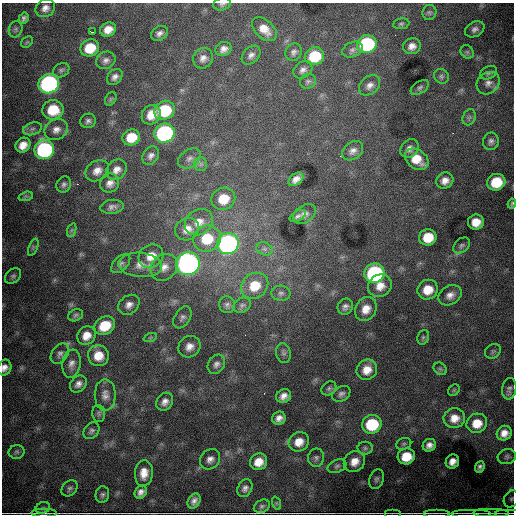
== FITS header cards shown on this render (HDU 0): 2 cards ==
NAXIS1  =                  512
NAXIS2  =                  512

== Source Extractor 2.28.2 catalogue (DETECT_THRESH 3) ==
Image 512 x 512 px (HDU 0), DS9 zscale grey, 1 PNG px = 1 image px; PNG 516 x 516 px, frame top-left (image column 1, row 512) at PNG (2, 3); each listed source drawn as its Kron ellipse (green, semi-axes under 4 px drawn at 4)
Background 15700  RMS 150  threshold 441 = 3 sigma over >= 5 px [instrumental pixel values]
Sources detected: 154; all 154 listed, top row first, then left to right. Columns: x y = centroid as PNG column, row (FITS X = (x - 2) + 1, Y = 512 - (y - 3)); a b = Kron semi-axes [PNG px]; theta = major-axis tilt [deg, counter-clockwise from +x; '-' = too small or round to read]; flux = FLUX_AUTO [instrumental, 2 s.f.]
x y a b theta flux
222 4 9 6 12 2.3e+04
45 8 10 8 34 6.0e+04
429 12 7 7 - 2.2e+04
24 18 6 5 - 3.0e+04
401 24 8 5 9 1.9e+04
16 29 8 6 69 2.7e+04
108 29 8 7 - 1.0e+05
264 29 14 9 -43 1.1e+05
475 29 10 7 29 4.2e+04
93 32 4 2 - 1.3e+04
159 33 9 7 29 4.3e+04
27 42 6 5 - 1.6e+04
367 44 10 9 - 1.1e+06
412 46 9 8 - 6.7e+04
90 48 9 8 - 2.9e+05
224 49 8 7 - 5.1e+04
352 50 11 7 25 4.1e+04
294 52 9 7 62 3.7e+04
467 52 7 6 - 2.0e+04
251 55 11 7 45 4.7e+04
314 56 10 8 24 3.8e+05
203 58 10 9 - 6.1e+04
106 60 10 8 25 4.5e+04
61 70 9 6 31 2.6e+04
303 70 10 8 36 4.5e+04
489 73 9 6 27 2.7e+04
441 76 8 7 - 2.7e+04
115 77 9 6 49 4.4e+04
308 81 8 7 - 2.9e+04
488 83 12 10 43 6.4e+04
49 84 10 9 - 2.8e+06
370 85 12 8 42 6.1e+04
420 87 10 6 32 2.8e+04
111 99 7 5 60 1.8e+04
53 110 10 10 - 3.0e+05
164 110 10 9 - 5.2e+05
151 115 10 9 - 1.4e+05
469 117 8 6 68 2.7e+04
88 121 8 7 - 3.3e+04
32 129 10 6 18 3.3e+04
56 130 12 10 28 7.5e+04
164 133 10 9 - 2.2e+06
131 137 9 8 - 2.2e+05
491 141 9 7 78 3.7e+04
23 145 8 7 - 9.9e+04
409 148 10 8 51 5.4e+04
44 149 10 9 - 1.7e+06
353 151 11 8 39 5.2e+04
151 156 10 7 57 4.4e+04
189 158 12 8 36 5.4e+04
417 159 13 9 -36 1.9e+05
201 164 7 6 - 3.0e+04
116 170 11 9 43 7.7e+04
97 171 12 9 33 9.3e+04
296 179 8 5 36 6.3e+04
445 181 9 8 - 7.4e+04
496 182 9 8 - 3.2e+05
110 183 10 9 - 6.8e+04
64 184 8 7 - 3.2e+04
26 196 7 4 18 2.0e+04
223 199 12 11 - 2.3e+05
512 204 5 3 - 1.4e+04
112 207 12 7 7 4.5e+04
304 214 12 8 34 5.6e+04
298 216 9 5 31 2.4e+04
199 222 15 12 37 1.3e+05
476 222 8 7 - 1.3e+05
187 229 12 11 - 1.0e+05
72 230 7 4 70 1.9e+04
428 237 9 8 - 2.2e+05
207 239 14 13 - 3.1e+05
228 244 11 10 - 3.2e+06
462 245 9 6 41 2.8e+04
33 247 9 4 68 2.1e+04
264 249 8 6 -20 3.2e+04
151 256 13 11 34 1.4e+05
121 264 11 7 45 3.7e+04
188 264 12 11 - 4.5e+06
140 265 22 12 -5 1.4e+05
164 267 14 12 44 1.1e+05
374 273 10 9 - 1.8e+06
13 276 9 6 43 2.7e+04
255 286 14 12 34 2.3e+05
380 286 12 11 - 1.2e+05
428 290 10 9 - 1.8e+05
281 293 9 7 -4 3.7e+04
450 295 12 9 30 7.3e+04
129 305 11 9 38 6.8e+04
227 305 8 8 - 3.3e+04
242 305 9 7 31 3.1e+04
345 307 8 7 - 4.1e+04
366 309 12 10 58 1.2e+05
76 315 8 5 24 2.2e+04
182 317 12 7 58 3.9e+04
105 326 11 8 32 2.8e+05
86 336 9 8 - 1.1e+05
423 337 7 5 70 1.8e+04
150 338 7 4 19 1.5e+04
189 347 11 10 - 8.3e+04
493 351 8 7 - 2.6e+04
283 353 10 7 -79 3.1e+04
60 354 11 8 53 4.0e+04
98 356 10 10 - 1.5e+05
71 364 14 9 81 6.4e+04
216 364 10 8 57 4.5e+04
5 368 8 6 69 5.7e+04
440 369 7 5 -43 2.0e+04
367 370 10 10 - 1.2e+05
78 384 9 7 46 5.3e+04
329 388 8 6 39 2.5e+04
509 389 11 7 83 3.0e+04
454 390 6 5 - 1.2e+04
341 394 10 7 35 3.6e+04
105 395 16 10 90 7.6e+04
284 396 8 6 29 6.6e+04
165 402 9 8 - 5.9e+04
99 413 8 6 -84 2.4e+04
279 418 7 6 - 5.7e+04
454 418 11 10 - 1.1e+05
477 423 10 9 - 1.7e+05
372 424 10 9 - 5.3e+05
91 431 9 7 50 3.1e+04
504 433 8 7 - 8.0e+04
299 442 10 9 - 1.2e+05
404 444 8 5 21 2.1e+04
429 445 7 6 - 5.6e+04
365 448 7 6 - 2.7e+04
17 452 8 7 - 2.5e+04
406 456 9 8 - 2.1e+05
507 457 9 7 15 3.2e+04
316 458 9 8 - 3.4e+04
210 459 11 9 46 6.0e+04
259 462 9 8 - 1.3e+05
354 462 11 10 - 1.1e+05
452 462 7 6 - 7.3e+04
337 466 10 6 24 3.1e+04
480 467 6 4 66 3.2e+04
144 473 13 9 85 1.1e+05
376 479 10 7 71 2.9e+04
70 488 9 7 47 2.8e+04
245 488 9 7 61 4.3e+04
141 492 7 5 58 5.1e+04
102 495 8 6 79 2.8e+04
511 499 9 7 59 3.2e+04
194 501 8 6 60 5.1e+04
276 503 7 4 -71 1.5e+04
262 506 8 6 26 2.5e+04
43 508 7 5 20 1.7e+04
44 513 13 2 0 2.5e+04
393 513 8 2 0 1.3e+04
437 513 13 2 0 1.7e+04
472 513 20 2 0 2.4e+04
491 513 18 2 -1 2.1e+04
508 513 13 2 0 1.6e+04
At the frame edge (FLAGS 8, measured only in part): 6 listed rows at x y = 222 4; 512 204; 5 368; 511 499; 44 513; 508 513